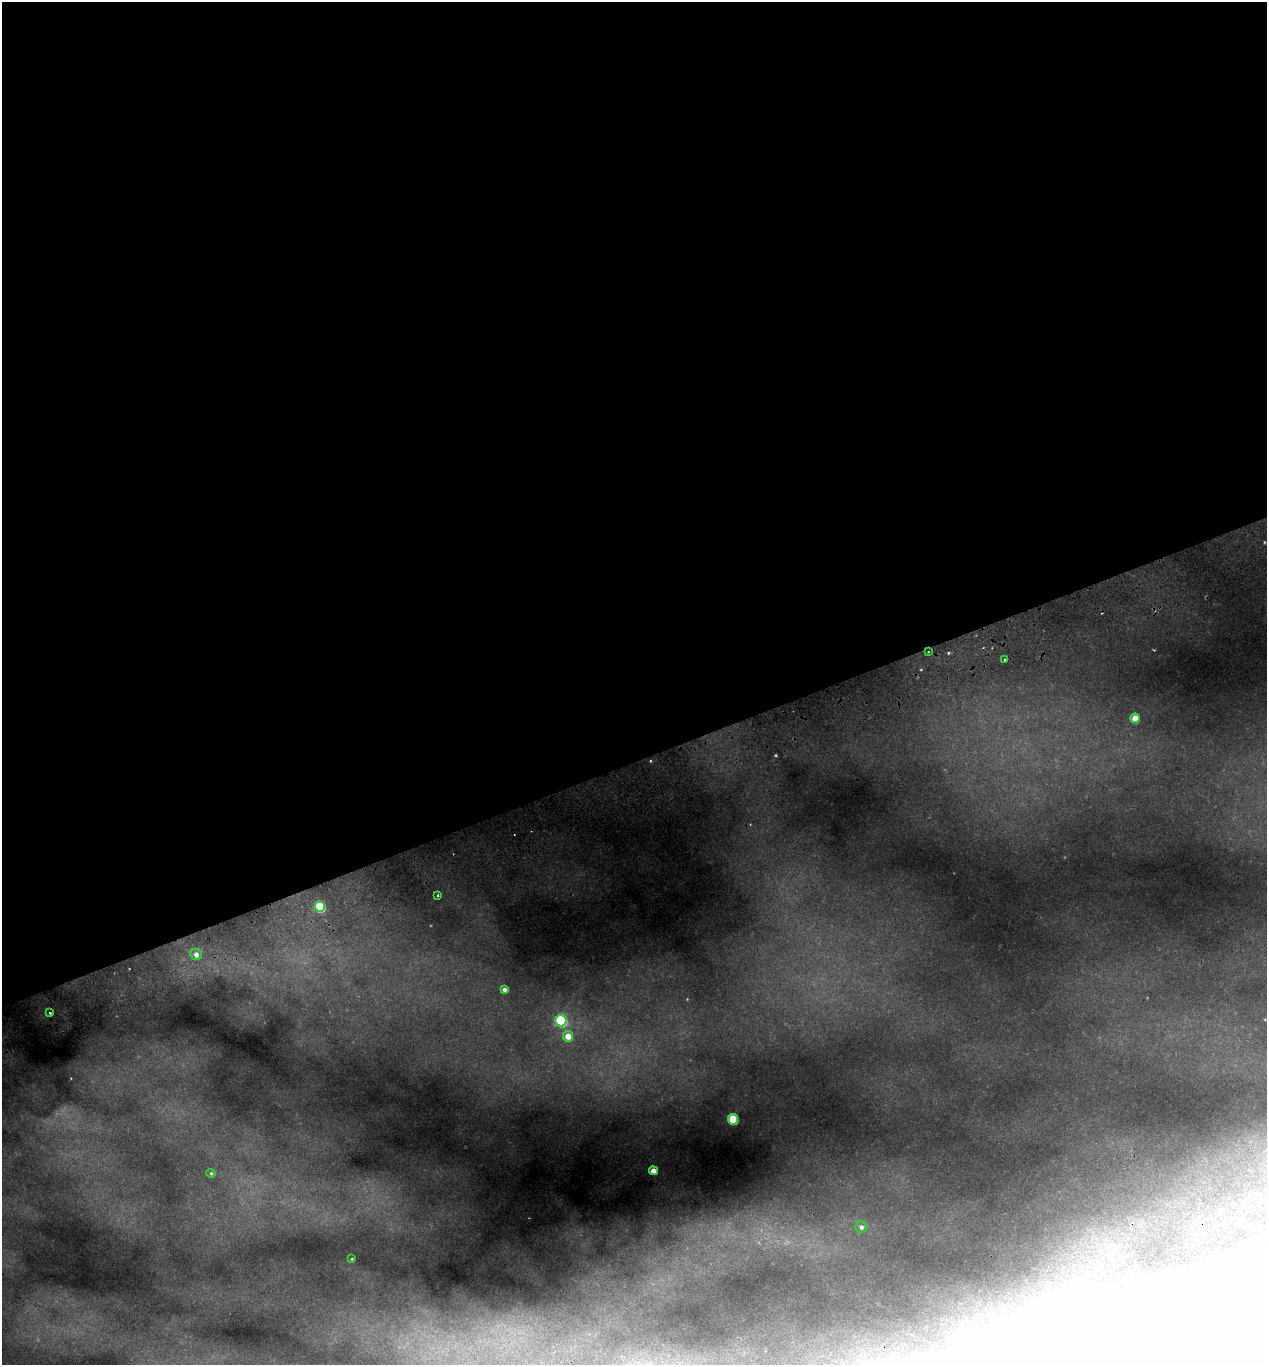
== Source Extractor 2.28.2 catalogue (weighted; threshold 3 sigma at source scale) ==
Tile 2 of 4 x 4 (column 2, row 1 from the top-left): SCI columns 1393-2657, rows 4150-5512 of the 5366 x 5570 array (HDU 1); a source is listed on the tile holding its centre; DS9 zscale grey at full resolution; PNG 1269 x 1367 px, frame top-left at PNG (2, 2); each listed source drawn as its Kron ellipse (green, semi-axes under 4 px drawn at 4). Shown black and unused: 56% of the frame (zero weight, under 2 of 3 exposures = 4% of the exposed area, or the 3 px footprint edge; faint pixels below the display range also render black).
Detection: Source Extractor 2.28.2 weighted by HDU 2 'WHT'; one run over the whole footprint, this tile lists its part. Background 0.146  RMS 0.007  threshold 0.0315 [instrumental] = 3 sigma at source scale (4.5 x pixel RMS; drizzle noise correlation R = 1.50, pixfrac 1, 0.0396/0.0396 arcsec/px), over >= 5 px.
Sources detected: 17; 1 inside a brighter object's white glare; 1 cosmic-ray / hot-pixel residue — neither listed nor drawn; the other 15 listed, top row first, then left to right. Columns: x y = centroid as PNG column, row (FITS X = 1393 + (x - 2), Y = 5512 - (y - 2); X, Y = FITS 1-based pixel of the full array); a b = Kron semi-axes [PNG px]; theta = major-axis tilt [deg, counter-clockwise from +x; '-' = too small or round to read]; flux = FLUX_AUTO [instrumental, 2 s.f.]
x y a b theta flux
928 652 3 2 - 0.63
1005 660 3 2 - 1
1135 718 5 5 - 9.1
438 895 3 2 - 0.65
320 907 5 5 - 31
196 954 6 5 - 3
504 989 4 4 - 2.1
50 1013 3 2 - 1.6
561 1021 6 5 - 58
568 1036 5 5 - 8.4
733 1119 5 5 - 30
653 1171 4 4 - 5.3
211 1173 4 4 - 0.8
861 1227 6 6 - 1.8
352 1259 3 2 - 0.45
Overlapping masked pixels (flux is a lower limit): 1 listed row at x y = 928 652